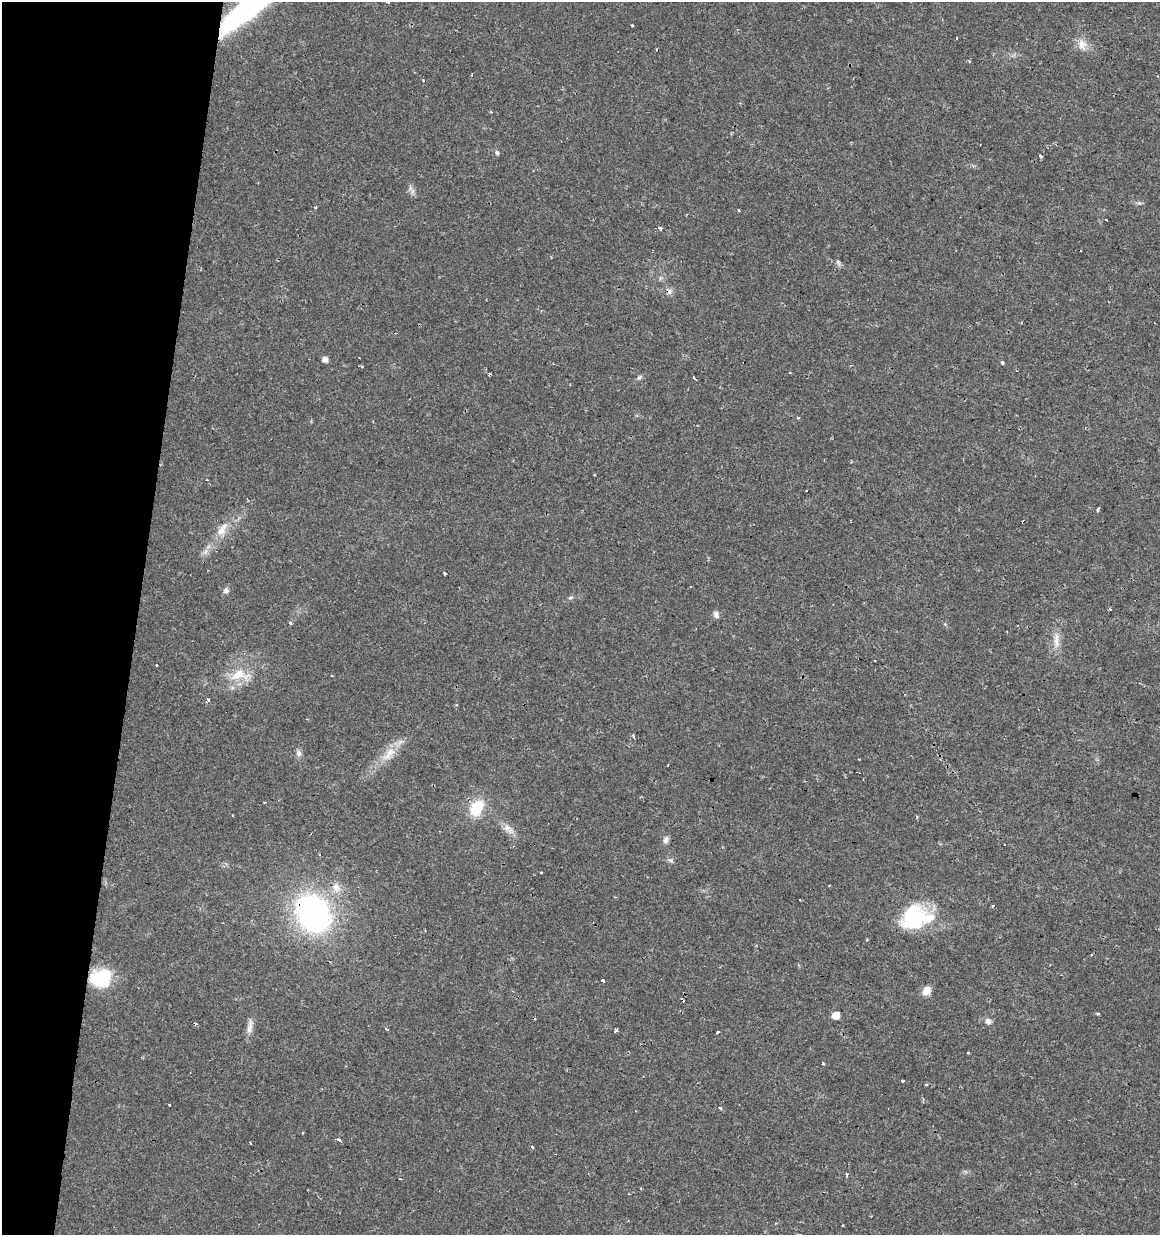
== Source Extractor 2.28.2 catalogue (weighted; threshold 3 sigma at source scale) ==
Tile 9 of 4 x 4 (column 1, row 3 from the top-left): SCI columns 287-1444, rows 1234-2466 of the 5145 x 4941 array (HDU 1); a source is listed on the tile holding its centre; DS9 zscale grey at full resolution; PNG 1162 x 1237 px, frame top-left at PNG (2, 2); no overlay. Shown black and unused: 12% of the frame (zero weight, under 2 of 3 exposures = <1% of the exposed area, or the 3 px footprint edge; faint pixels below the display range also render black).
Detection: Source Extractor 2.28.2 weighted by HDU 2 'WHT'; one run over the whole footprint, this tile lists its part. Background 0.0131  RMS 0.003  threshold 0.0136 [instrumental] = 3 sigma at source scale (4.5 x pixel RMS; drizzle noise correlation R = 1.50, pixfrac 1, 0.0396/0.0396 arcsec/px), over >= 5 px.
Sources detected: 82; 17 cosmic-ray / hot-pixel residue — not listed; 1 inside a brighter listed object's ellipse — not listed separately; the other 64 listed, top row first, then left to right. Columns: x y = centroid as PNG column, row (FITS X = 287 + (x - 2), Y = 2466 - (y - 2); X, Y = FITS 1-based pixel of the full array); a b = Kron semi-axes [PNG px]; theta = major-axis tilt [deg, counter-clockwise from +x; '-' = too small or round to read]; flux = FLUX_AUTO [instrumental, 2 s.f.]
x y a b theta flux
388 2 3 3 - 0.5
247 9 70 16 38 57
632 26 3 3 - 2.4
1082 43 12 10 18 2.5
969 61 3 3 - 0.42
472 74 3 2 - 0.29
491 112 3 3 - 0.44
497 153 5 4 - 0.81
410 188 7 4 -72 0.82
1139 203 6 4 -42 0.49
738 211 3 3 - 1.9
659 228 4 3 - 1.7
838 263 12 3 -65 0.58
325 359 6 5 - 1.4
1002 363 4 4 - 0.37
362 366 3 3 - 1
490 374 3 2 - 0.33
639 377 8 5 48 0.64
694 378 5 3 - 0.34
207 480 3 2 - 0.28
1098 510 4 3 - 0.72
222 529 23 10 61 4.2
445 573 5 3 - 0.78
226 590 8 7 - 0.92
570 598 6 4 19 0.45
1110 609 3 2 - 1.1
716 615 9 7 -80 1.1
1056 640 23 7 -88 2.9
156 665 3 3 - 1.3
238 675 24 13 27 6.8
207 700 3 3 - 2.7
633 735 4 3 - 0.47
299 753 9 7 -75 1
389 754 27 12 48 5.4
668 765 2 2 - 0.27
477 808 17 12 59 10
508 827 8 5 -36 1.2
666 840 9 7 73 1.1
541 873 3 2 - 0.38
336 888 13 10 -69 2.7
993 906 3 3 - 1.9
313 913 30 23 -54 91
914 917 32 27 36 20
867 940 3 3 - 0.33
1092 954 3 2 - 0.64
101 978 20 17 21 17
603 981 3 3 - 2.2
926 990 11 9 51 2.3
1098 1014 4 3 - 0.4
836 1015 6 5 - 4
988 1021 9 7 -45 1.3
250 1027 22 7 81 2.1
386 1029 3 3 - 3.7
615 1030 4 4 - 0.9
718 1031 3 3 - 1.3
823 1063 3 3 - 1.3
903 1081 3 2 - 0.56
169 1105 3 3 - 0.89
720 1108 4 4 - 0.39
302 1133 3 2 - 0.31
339 1140 3 3 - 1.7
532 1147 3 3 - 1
846 1175 4 3 - 1.3
400 1179 3 2 - 0.43
Overlapping masked pixels (flux is a lower limit): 3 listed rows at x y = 247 9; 313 913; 101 978
Isophote crosses this tile's border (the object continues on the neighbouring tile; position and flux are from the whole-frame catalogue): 2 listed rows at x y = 388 2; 247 9